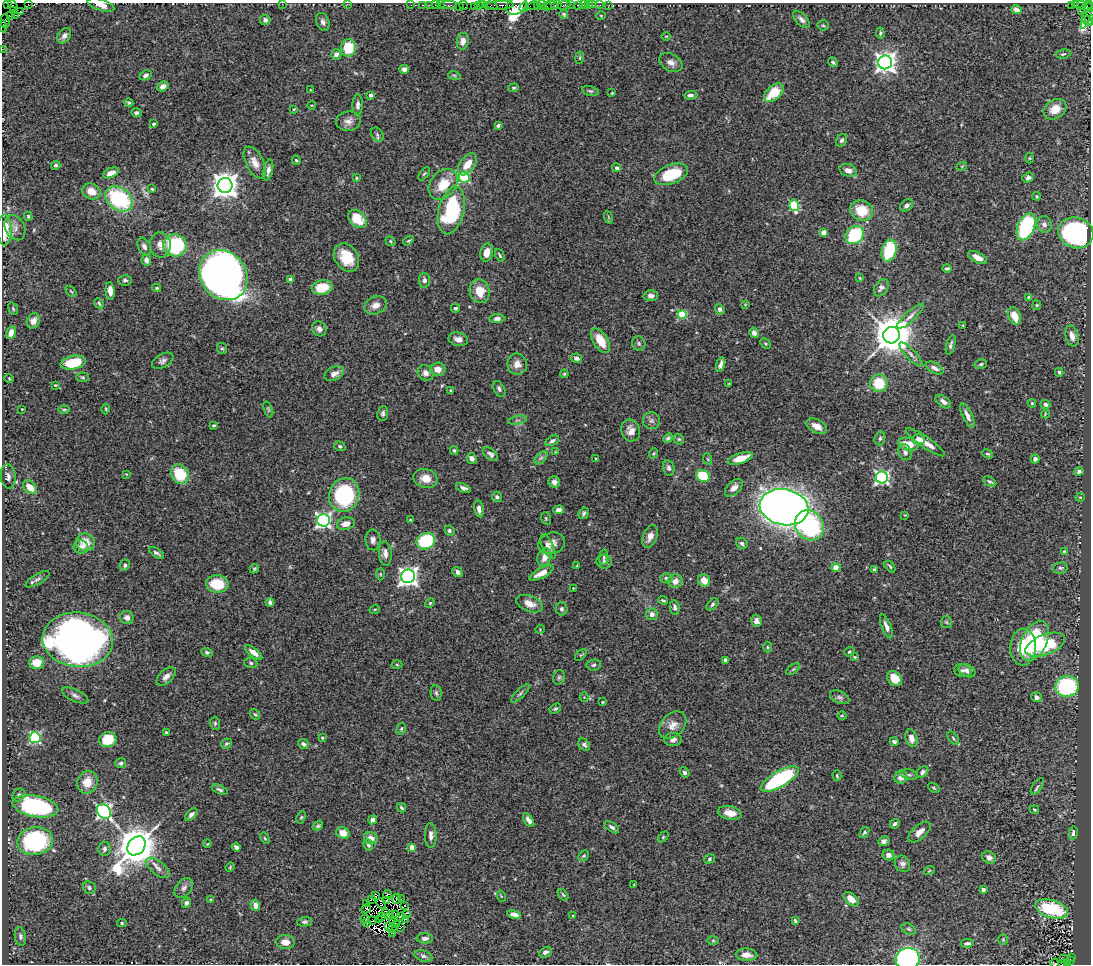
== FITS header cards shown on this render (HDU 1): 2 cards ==
NAXIS1  =                 1089
NAXIS2  =                  962

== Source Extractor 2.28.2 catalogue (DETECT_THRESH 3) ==
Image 1089 x 962 px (HDU 1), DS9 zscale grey, 1 PNG px = 1 image px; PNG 1093 x 966 px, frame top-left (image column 1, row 962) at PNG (2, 3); each listed source drawn as its Kron ellipse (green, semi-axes under 4 px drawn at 4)
Background 1.2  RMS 0.047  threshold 0.14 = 3 sigma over >= 5 px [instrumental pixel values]
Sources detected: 460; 5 with non-positive FLUX_AUTO (blend fragments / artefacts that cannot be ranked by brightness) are neither listed nor drawn; the other 455 listed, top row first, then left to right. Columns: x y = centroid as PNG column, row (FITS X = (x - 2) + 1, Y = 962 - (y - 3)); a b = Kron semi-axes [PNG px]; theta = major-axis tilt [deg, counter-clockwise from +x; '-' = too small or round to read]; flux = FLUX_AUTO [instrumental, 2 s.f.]
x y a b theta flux
7 4 2 2 - 9.6
28 4 2 2 - 15
282 4 2 2 - 21
347 4 2 2 - 41
101 5 14 5 -19 25
411 5 2 2 - 44
423 5 3 2 - 100
429 5 2 2 - 27
435 5 2 2 - 110
440 5 2 2 - 54
448 5 8 2 0 170
463 5 5 2 - 40
478 5 3 2 - 80
482 5 2 2 - 68
500 5 13 3 2 900
516 5 11 8 43 730
537 5 3 2 - 130
542 5 5 2 - 40
552 5 6 3 6 390
558 5 3 2 - 120
564 5 6 3 10 200
570 5 2 2 - 17
578 5 4 3 - 170
583 5 2 2 - 24
588 5 3 2 - 64
593 5 2 2 - 21
600 5 2 2 - 24
609 5 2 2 - 18
1071 5 3 2 - 400
1076 5 4 3 - 51
1082 5 5 2 - 34
13 6 6 2 -51 84
459 6 2 2 - 16
474 6 2 2 - 24
490 6 7 3 -5 170
534 6 6 3 10 190
547 6 5 3 - 170
1088 6 5 3 - 140
524 7 5 3 - 17
1016 9 5 4 - 16
14 11 3 3 - 67
20 11 3 2 - 37
1081 11 4 3 - 72
564 14 5 4 - 4.9
15 15 4 2 - 18
601 15 5 3 - 2.8
1087 15 15 4 74 150
10 16 4 3 - 84
1090 16 9 3 77 200
802 19 11 5 -46 12
265 20 5 5 - 11
5 21 7 4 -89 150
1088 21 6 4 -35 150
323 22 9 6 -67 12
823 25 5 5 - 4.7
3 26 6 2 -79 65
880 33 5 4 - 4.8
64 36 8 6 53 15
666 36 5 3 - 2.7
463 41 8 6 78 17
348 48 8 7 - 110
2 49 2 2 - 24
336 54 5 5 - 13
1063 54 7 4 10 5.2
580 58 6 3 82 3.6
671 62 12 8 -29 18
833 62 5 4 - 5.6
885 62 7 7 - 2000
404 69 4 4 - 13
146 75 6 4 26 10
454 75 6 4 -19 4.2
163 86 6 4 30 15
514 88 5 4 - 4.6
310 90 3 2 - 2.3
590 91 8 5 -11 6.1
612 93 3 2 - 2.5
774 93 12 7 42 85
371 95 4 3 - 14
690 95 7 4 4 9.2
129 103 4 4 - 4.2
312 105 4 3 - 2.4
358 105 11 5 88 11
294 109 4 3 - 2.7
1055 109 12 9 31 45
136 113 5 4 - 7.3
348 121 13 9 7 21
153 124 3 3 - 5.7
498 126 4 4 - 6.1
377 135 8 5 -54 6.5
842 140 7 5 57 7.9
1029 158 5 3 - 3
296 160 5 4 - 3.8
255 162 17 8 -62 29
467 164 12 7 54 42
56 165 5 4 - 6.9
962 166 5 3 - 2.9
617 168 4 4 - 11
268 170 11 4 79 13
848 170 9 6 -18 19
111 173 8 4 24 23
424 174 8 4 53 4.9
671 174 18 9 22 130
464 177 6 5 - 290
356 178 4 3 - 3
1028 178 6 4 19 10
443 184 17 12 50 79
225 185 7 7 - 3800
152 189 3 3 - 3.7
91 191 9 7 -27 35
1037 196 4 3 - 3.4
119 199 15 11 -38 300
794 205 6 5 - 210
907 205 7 5 36 10
451 210 24 12 76 290
862 210 11 10 - 83
28 216 4 3 - 4.4
608 217 7 4 -71 3.8
357 219 10 7 -44 69
1044 224 8 7 - 14
1026 227 14 8 67 310
15 228 13 9 -64 21
4 230 15 7 -89 99
823 232 4 4 - 30
1076 233 18 15 -18 630
855 235 10 8 46 200
390 241 5 4 - 4
408 241 6 3 35 4.4
160 245 13 10 -85 25
175 245 11 11 - 260
144 246 9 6 -63 12
889 251 11 7 73 130
487 253 9 6 79 28
500 255 6 3 -66 4.4
978 257 10 5 -28 23
346 258 15 11 -56 74
146 260 6 5 - 15
947 268 4 3 - 6.3
223 275 26 22 -52 3300
860 278 4 4 - 2.7
125 280 6 5 - 6.6
290 280 4 4 - 21
424 280 7 5 -86 10
322 287 10 7 12 88
157 288 4 3 - 4
881 288 9 6 56 12
71 291 7 3 -48 3.2
110 291 9 4 -85 21
479 291 12 10 -75 54
651 296 7 5 -2 13
1029 297 4 4 - 8.8
99 303 5 3 - 4.8
745 304 4 2 - 1.8
375 305 11 8 23 25
1037 305 5 4 - 3.7
455 308 4 4 - 4.9
13 309 6 4 -69 4.3
720 309 5 4 - 10
682 315 4 4 - 170
910 316 17 5 43 17
1014 316 9 6 -67 52
497 319 7 4 5 8.9
33 321 8 6 64 23
963 325 3 2 - 2.3
319 329 8 7 - 13
11 333 6 4 69 23
754 333 5 4 - 11
892 335 8 8 - 9600
1072 336 11 6 -75 19
458 339 10 6 -13 17
600 341 14 7 -58 68
639 343 7 6 - 7
766 344 5 3 - 3.4
951 345 10 4 74 9
222 348 6 5 - 5.4
911 354 16 5 -47 14
576 358 5 4 - 8.7
163 361 11 7 29 12
73 363 13 6 12 110
517 364 10 9 - 25
721 364 8 3 73 11
981 364 6 5 - 5.2
935 368 9 5 -28 15
438 369 7 6 - 23
1059 372 4 3 - 4.5
425 373 8 7 - 14
334 374 10 6 27 21
564 374 4 4 - 3.5
83 377 6 4 -2 4.8
9 378 5 3 - 2.8
879 383 9 8 - 98
729 384 3 2 - 2.1
55 385 3 2 - 3
499 389 8 5 -60 8.2
451 391 4 2 - 3.3
943 402 9 5 -38 14
1032 403 4 4 - 3.1
1045 404 5 4 - 9.2
22 409 3 2 - 2.1
106 409 5 3 - 3.2
268 409 8 4 -69 4.6
64 410 6 4 1 3.7
383 413 7 5 80 8.4
1045 414 4 3 - 2.3
967 416 13 5 -65 18
517 420 9 3 11 5.5
651 421 8 8 - 12
214 425 3 3 - 4.8
817 426 11 6 -29 30
631 431 11 9 -72 27
668 438 5 4 - 6.9
880 438 7 5 74 6.2
679 439 6 4 -43 4.2
918 439 6 5 - 19
552 441 7 4 28 7.2
925 442 23 5 -35 34
908 444 10 6 -16 55
340 446 6 4 -16 7
454 450 4 3 - 4.6
556 452 4 4 - 2.9
905 452 8 6 -66 11
654 453 5 3 - 3.3
490 454 9 5 -37 9.5
987 454 5 4 - 5.8
541 458 8 4 45 7.3
740 458 13 5 18 44
472 459 6 5 - 13
596 459 3 3 - 4.8
708 459 6 3 -70 3
1035 459 4 4 - 11
669 468 7 5 -76 9.5
1079 471 5 4 - 7.9
126 474 3 2 - 2
180 474 10 8 -55 120
703 476 7 5 -28 130
8 477 12 7 -84 14
882 477 6 6 - 700
426 478 12 9 -15 38
554 482 6 5 - 12
990 482 7 4 -30 6.2
30 487 8 5 -43 41
463 488 8 4 -19 9.3
734 488 11 6 44 17
344 495 17 15 73 360
497 497 5 5 - 7.6
1080 497 4 4 - 3.9
784 507 24 18 -11 3900
479 509 8 4 -79 14
559 510 5 4 - 15
584 513 6 4 55 6.9
905 515 3 3 - 2.2
546 518 6 4 -70 4.1
323 520 6 6 - 860
410 520 4 3 - 3
346 524 9 6 12 24
810 525 16 13 -50 440
449 531 5 4 - 6.7
650 536 12 7 68 20
373 540 10 7 -87 15
426 541 9 8 - 190
85 542 9 8 - 46
552 543 13 10 17 27
742 543 6 5 - 6.5
81 547 7 6 - 14
548 547 13 5 -64 22
1064 552 4 3 - 9.5
157 553 8 4 -33 8.1
385 553 12 6 -84 18
544 557 9 6 70 26
604 557 8 4 83 5.8
604 562 8 7 - 10
125 565 6 5 - 6.8
577 566 3 3 - 3.2
890 566 7 3 -52 4.4
836 567 4 4 - 58
1060 568 7 5 11 6.7
254 569 5 3 - 4.4
875 570 4 4 - 9.6
457 572 6 4 -42 12
541 573 13 5 27 31
380 574 6 4 -88 4.3
408 576 7 7 - 1600
666 578 6 5 - 8
37 579 13 5 30 9.1
675 581 7 6 - 22
704 581 6 6 - 30
217 584 11 8 -4 94
573 588 3 2 - 2.3
663 600 5 3 - 3.9
270 602 4 4 - 9
430 603 5 4 - 3.7
529 604 14 7 -22 29
712 604 7 4 45 5.9
675 607 7 4 -83 8.1
375 609 5 3 - 2.8
562 609 6 6 - 8.1
652 614 6 5 - 17
127 618 7 6 - 15
756 621 6 5 - 12
946 622 6 5 - 5.1
886 626 13 4 -68 14
540 629 5 3 - 2.6
78 640 35 27 -6 2200
1034 641 21 12 64 290
1045 645 21 10 21 180
767 647 5 3 - 3.4
1023 647 18 13 88 83
207 652 5 4 - 5.8
849 652 5 4 - 5.1
254 653 10 4 -36 22
581 655 7 3 44 3.2
855 657 4 3 - 2.4
725 660 3 3 - 5.8
36 663 7 6 - 63
251 663 6 5 - 6
397 665 5 3 - 3.2
594 665 7 5 6 6.8
793 669 8 4 37 5.8
962 670 8 6 -12 9.4
967 671 9 6 -27 16
166 676 12 6 43 17
559 677 7 5 74 6.2
894 678 8 6 -46 52
1067 686 11 10 - 320
436 693 8 5 -79 6.5
520 693 12 3 45 6.8
75 695 14 6 -24 14
584 697 4 4 - 3.1
840 697 10 6 -24 9.5
1036 697 5 4 - 13
602 702 3 2 - 2.5
555 709 6 4 30 5.4
255 714 6 4 -51 4
842 716 4 3 - 2.9
215 723 6 5 - 5.5
673 725 16 11 46 31
401 729 6 4 74 4.5
166 733 3 3 - 7.8
35 738 5 5 - 390
322 738 4 3 - 3.1
911 738 9 6 -74 21
953 738 7 4 -55 5.3
673 739 8 6 6 14
108 740 9 7 17 99
894 742 4 3 - 7.6
226 744 5 5 - 5.4
303 744 5 4 - 8.3
584 745 7 5 -47 8.4
121 763 5 5 - 7.7
684 772 6 4 -54 6.1
922 772 6 5 - 8.7
909 775 9 5 -13 7
837 776 5 4 - 3.9
901 777 6 6 - 20
780 779 21 7 30 360
87 782 11 10 - 53
1037 786 9 4 55 6.9
934 788 6 3 -36 3.6
220 789 8 4 -23 7.2
19 795 7 5 51 9.8
35 806 23 10 -10 490
401 808 5 3 - 4.6
1034 810 5 4 - 3.9
104 812 8 6 -46 840
730 813 12 6 -11 32
191 814 7 4 46 9.2
301 817 6 4 62 3.9
373 820 5 4 - 14
529 820 8 4 -57 16
895 824 5 4 - 7.6
318 826 6 3 37 4.9
612 827 8 4 -35 9.5
864 832 6 4 51 4.9
919 832 14 7 40 22
343 833 7 5 -19 36
1073 833 6 4 81 10
431 835 12 6 -89 15
663 837 6 4 46 4.1
265 838 6 4 -59 4.1
371 838 7 6 - 24
35 841 18 14 11 400
884 841 6 4 29 10
207 844 4 3 - 2.4
368 845 6 4 -69 6.1
136 846 10 8 48 11000
236 847 4 4 - 10
412 847 4 4 - 48
104 849 7 6 - 11
888 855 6 5 - 15
584 856 6 5 - 4.9
989 858 7 6 - 13
709 859 5 4 - 5
902 864 8 7 - 12
230 867 5 3 - 3.3
158 868 14 6 -37 18
929 871 5 3 - 2.9
634 885 3 2 - 2.4
89 888 7 6 - 8.7
184 888 11 7 50 14
983 889 4 3 - 14
387 895 4 3 - 3.1
563 895 7 4 -53 4.4
375 896 2 2 - 3.5
501 896 5 3 - 3
371 899 4 2 - 2
397 899 5 2 - 11
401 899 2 2 - 3.8
851 899 9 5 -42 36
211 900 4 3 - 4.1
387 901 3 2 - 4.6
186 903 5 4 - 8.4
366 904 2 2 - 0.79
381 904 5 2 - 3.7
255 905 5 4 - 18
405 905 2 2 - 5.3
366 909 5 3 - 4.3
1052 909 17 9 -17 190
385 913 3 3 - 2.9
396 914 3 2 - 4.5
406 914 4 2 - 0.57
514 914 7 4 -13 16
390 915 4 2 - 2.5
573 915 3 2 - 2.3
382 916 3 2 - 4.2
400 916 2 2 - 2
365 919 5 2 - 11
406 919 3 2 - 1.3
380 920 2 2 - 2.7
372 921 4 2 - 4.7
393 921 3 2 - 2.6
795 921 4 3 - 4.8
304 922 7 5 1 7.6
122 923 5 4 - 4.2
366 923 3 2 - 3.2
396 924 4 2 - 7.3
389 926 3 2 - 0.59
392 928 4 2 - 5
400 928 2 2 - 3.6
908 929 8 5 -27 6.5
393 933 3 2 - 8.2
20 936 9 5 -80 7.7
425 938 8 5 0 9.7
1003 939 5 4 - 3.8
713 941 6 4 0 3.4
285 942 9 7 -4 27
967 943 7 3 10 7.1
545 952 6 5 - 11
747 955 11 6 -2 25
423 956 9 5 -18 8.9
1071 957 3 2 - 160
908 959 12 11 - 780
1064 959 4 2 - 3.3
1070 961 3 2 - 120
1055 963 4 2 - 3
1068 963 3 3 - 190
1062 964 3 2 - 11
At the frame edge (FLAGS 8, measured only in part): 17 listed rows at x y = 7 4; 28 4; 282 4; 347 4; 101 5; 13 6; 1088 6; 1090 16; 5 21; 1088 21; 3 26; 2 49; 4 230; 908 959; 1055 963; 1068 963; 1062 964
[5 non-positive-flux detections neither listed nor drawn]